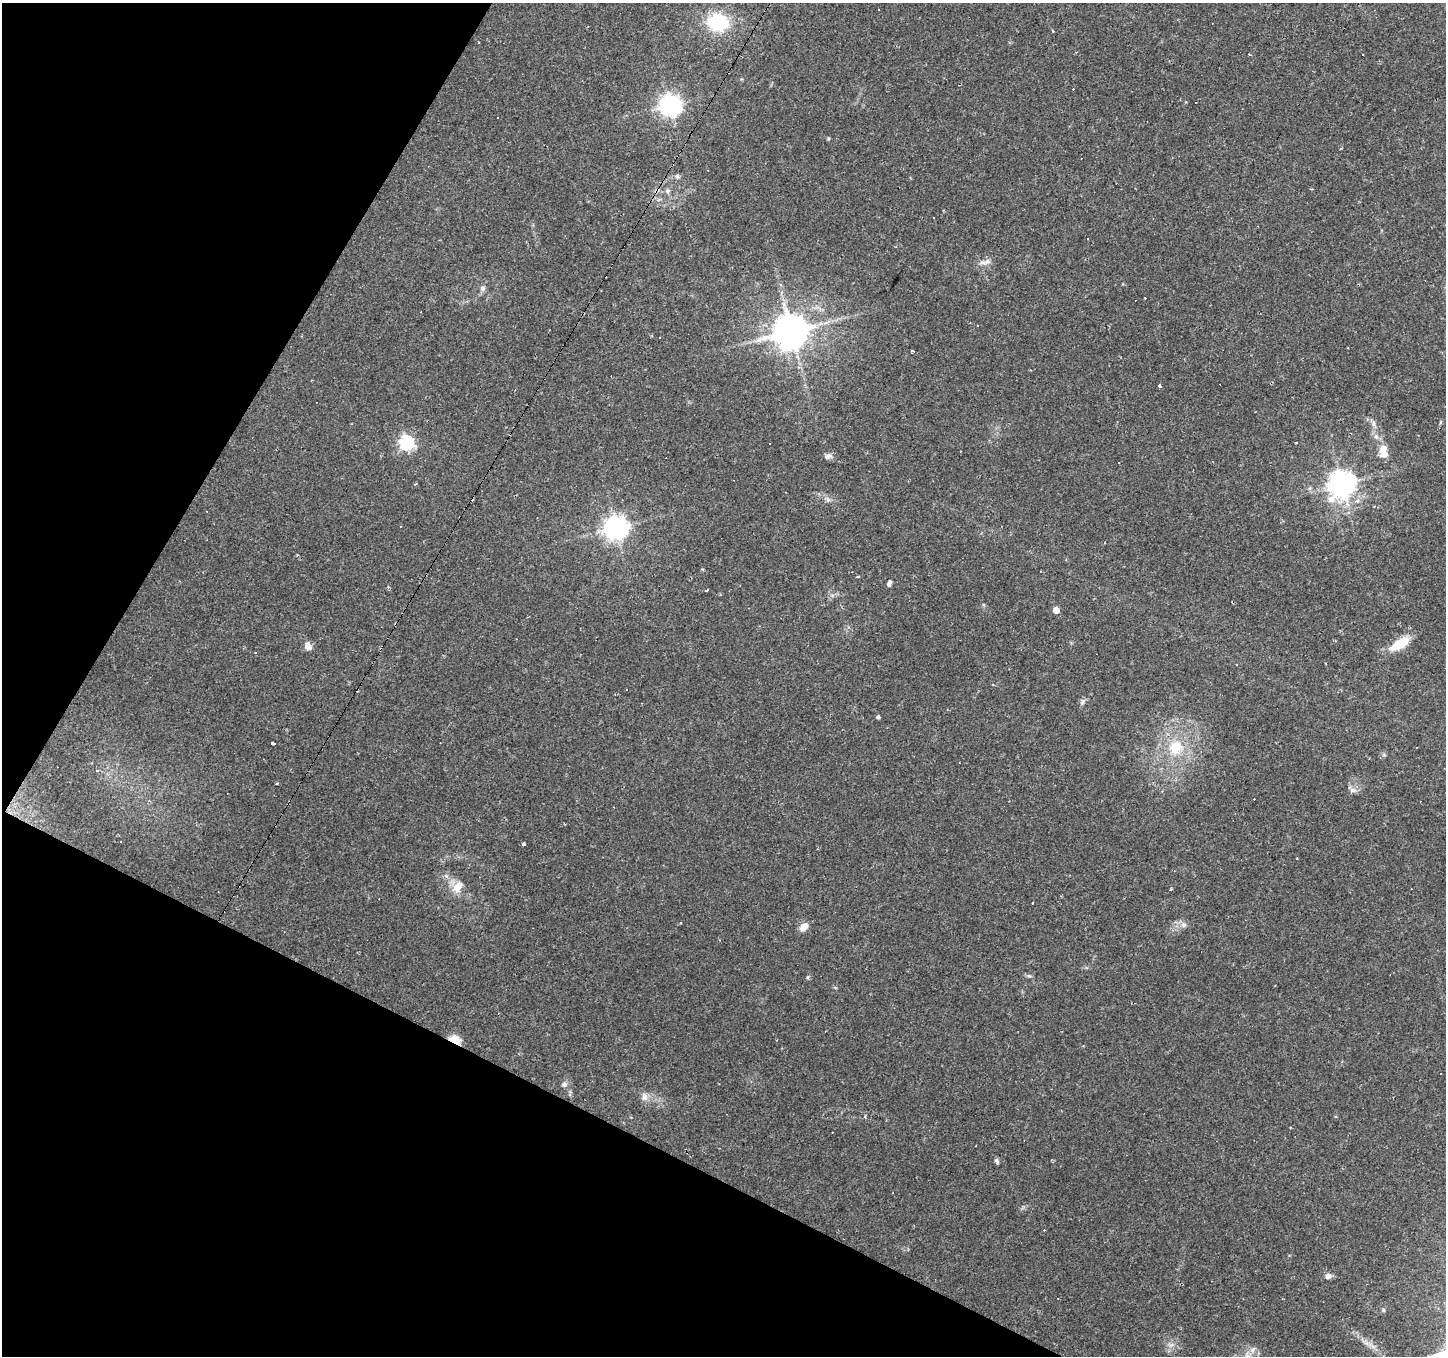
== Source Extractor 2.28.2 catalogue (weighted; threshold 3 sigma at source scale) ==
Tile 9 of 4 x 4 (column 1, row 3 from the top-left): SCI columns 1-1444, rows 1547-2900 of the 5776 x 5869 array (HDU 1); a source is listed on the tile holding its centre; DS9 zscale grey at full resolution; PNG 1448 x 1358 px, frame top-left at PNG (2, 3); no overlay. Shown black and unused: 25% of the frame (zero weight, under 2 of 3 exposures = <1% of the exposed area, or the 3 px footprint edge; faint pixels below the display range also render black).
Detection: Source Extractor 2.28.2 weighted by HDU 2 'WHT'; one run over the whole footprint, this tile lists its part. Background 0.0537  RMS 0.0043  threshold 0.0192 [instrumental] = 3 sigma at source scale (4.5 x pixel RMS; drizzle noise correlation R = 1.50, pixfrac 1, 0.0396/0.0396 arcsec/px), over >= 5 px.
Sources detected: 88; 36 cosmic-ray / hot-pixel residue — not listed; the other 52 listed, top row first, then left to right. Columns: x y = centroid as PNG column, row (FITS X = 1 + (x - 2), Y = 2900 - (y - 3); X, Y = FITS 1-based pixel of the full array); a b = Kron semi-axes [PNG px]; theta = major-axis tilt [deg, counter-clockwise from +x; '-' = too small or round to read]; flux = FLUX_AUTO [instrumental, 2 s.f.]
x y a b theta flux
718 22 16 13 -8 35
670 105 7 7 - 290
677 176 8 6 -39 1.2
667 191 8 7 - 1.4
1087 239 3 3 - 3.4
987 261 10 7 29 2
780 285 4 4 - 0.84
482 288 7 6 - 1.5
792 331 10 9 - 1100
912 351 3 2 - 0.56
1159 385 3 3 - 3
1373 424 9 6 -90 1.5
1376 437 9 6 -63 1.7
406 443 6 6 - 88
770 443 3 3 - 0.94
1296 443 3 2 - 0.67
1384 452 18 10 -81 5.7
828 456 10 7 9 2
415 484 4 3 - 0.49
1342 484 9 8 - 440
401 526 3 3 - 0.84
616 528 8 8 - 360
857 577 4 3 - 0.38
889 583 8 4 69 1.2
707 590 3 3 - 1.5
1056 610 5 5 - 5.3
1400 643 24 9 33 13
308 646 8 7 - 3.6
1236 665 3 3 - 0.32
1082 702 10 5 62 1.2
878 717 4 4 - 1.1
272 743 3 3 - 0.78
1176 748 20 18 64 14
97 770 3 3 - 1.2
277 783 4 2 - 0.37
1353 790 11 6 -6 1.8
121 841 2 2 - 0.35
523 844 4 4 - 0.5
1297 858 2 2 - 0.33
457 887 15 10 55 5.6
1171 889 3 3 - 0.41
1184 925 8 8 - 1.9
804 927 12 8 44 3.1
1029 976 7 4 -18 0.75
808 977 6 3 71 0.52
455 1039 14 9 -24 4.6
564 1084 8 7 - 1.4
644 1096 12 8 -90 2.5
997 1162 9 4 -69 0.92
1328 1276 8 7 - 1.8
1171 1345 7 5 42 1.3
1252 1350 10 7 52 2
Overlapping masked pixels (flux is a lower limit): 1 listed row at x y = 455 1039
Unlisted compact peaks at least as high as the median listed source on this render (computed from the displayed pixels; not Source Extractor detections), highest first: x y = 1383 1310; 828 500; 828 139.